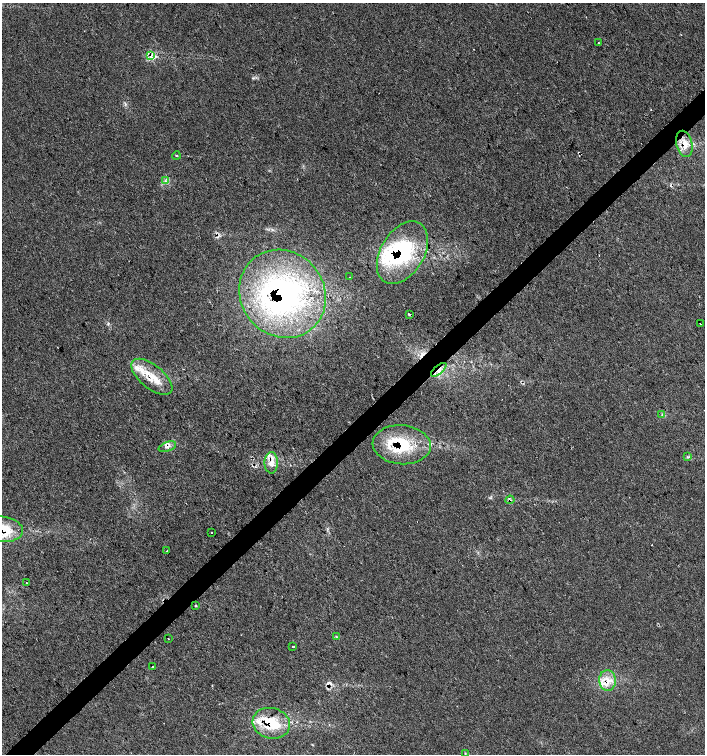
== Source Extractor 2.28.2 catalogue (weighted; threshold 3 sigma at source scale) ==
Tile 7 of 4 x 4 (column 3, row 2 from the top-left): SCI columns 2963-4368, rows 3013-4515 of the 5987 x 6019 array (HDU 1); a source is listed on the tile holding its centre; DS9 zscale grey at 2 x 2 block average (1 PNG px = mean of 2 x 2 image px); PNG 707 x 756 px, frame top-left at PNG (2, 3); each listed source drawn as its Kron ellipse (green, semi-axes under 4 px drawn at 4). Shown black and unused: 4% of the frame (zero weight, under 2 of 3 exposures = <1% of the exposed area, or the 3 px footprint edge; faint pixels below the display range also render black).
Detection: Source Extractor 2.28.2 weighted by HDU 2 'WHT'; one run over the whole footprint, this tile lists its part. Background 0.0199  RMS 0.006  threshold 0.027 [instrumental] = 3 sigma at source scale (4.5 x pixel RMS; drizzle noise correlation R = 1.50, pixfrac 1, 0.0396/0.0396 arcsec/px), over >= 5 px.
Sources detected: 52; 2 inside a brighter object's white glare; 9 cosmic-ray / hot-pixel residue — neither listed nor drawn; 11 inside a brighter listed object's ellipse — not listed separately; the other 30 listed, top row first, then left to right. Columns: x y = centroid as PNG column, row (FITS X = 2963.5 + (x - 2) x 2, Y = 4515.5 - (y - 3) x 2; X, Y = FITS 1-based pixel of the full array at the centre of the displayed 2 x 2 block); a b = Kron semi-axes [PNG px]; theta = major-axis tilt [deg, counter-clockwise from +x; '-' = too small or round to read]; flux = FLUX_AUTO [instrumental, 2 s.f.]
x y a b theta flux
598 43 2 2 - 4.6
151 56 3 3 - 41
684 144 13 8 -76 16
176 156 4 2 - 0.92
165 181 4 3 - 2.4
402 253 34 21 59 140
350 277 2 2 - 6.2
282 294 45 42 -50 330
409 314 3 2 - 57
700 324 2 2 - 2.6
439 370 9 3 41 6
152 377 25 11 -39 35
662 415 3 2 - 1.3
402 445 29 19 -5 77
167 447 9 4 19 5.5
687 457 3 2 - 1.2
271 463 11 6 89 12
510 500 4 2 - 1.7
3 529 20 12 -8 44
211 532 2 2 - 2.3
167 551 2 2 - 1.3
26 583 2 2 - 0.94
196 606 2 2 - 2
336 637 3 3 - 1.4
168 639 2 2 - 0.86
293 647 2 2 - 13
152 667 2 2 - 2
607 680 10 8 -84 15
271 723 19 15 -15 53
465 753 3 3 - 1
Overlapping masked pixels (flux is a lower limit): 13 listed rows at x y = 151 56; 684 144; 402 253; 282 294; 409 314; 439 370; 402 445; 167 447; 271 463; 510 500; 3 529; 607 680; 271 723
Isophote crosses this tile's border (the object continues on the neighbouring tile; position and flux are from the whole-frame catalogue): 1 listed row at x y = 3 529
Diffuse or blended objects may show on this block-average render without a row.